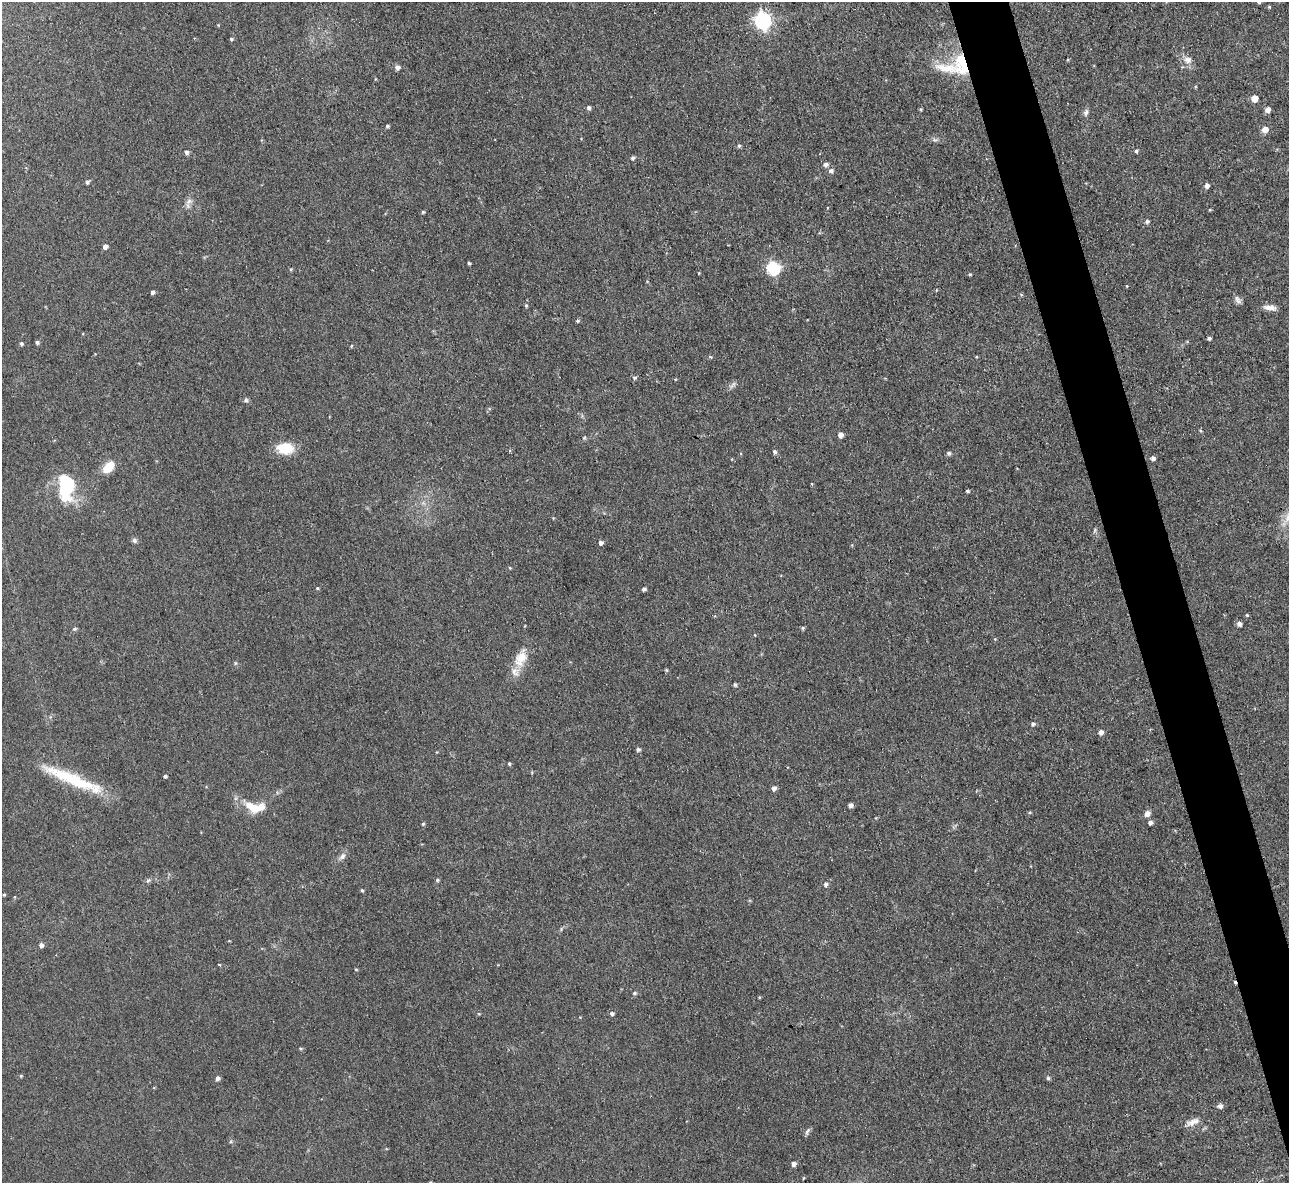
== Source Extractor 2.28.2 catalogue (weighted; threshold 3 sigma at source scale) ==
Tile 6 of 4 x 4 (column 2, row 2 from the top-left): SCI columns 1287-2573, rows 2503-3683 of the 5146 x 5127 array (HDU 1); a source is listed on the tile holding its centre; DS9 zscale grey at full resolution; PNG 1291 x 1185 px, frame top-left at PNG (2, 2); no overlay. Shown black and unused: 4% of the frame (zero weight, under 3 of 4 exposures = <1% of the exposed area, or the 3 px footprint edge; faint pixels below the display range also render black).
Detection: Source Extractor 2.28.2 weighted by HDU 2 'WHT'; one run over the whole footprint, this tile lists its part. Background 0.0491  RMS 0.0074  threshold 0.0332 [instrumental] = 3 sigma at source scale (4.5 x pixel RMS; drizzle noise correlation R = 1.50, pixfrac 1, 0.05/0.05 arcsec/px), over >= 5 px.
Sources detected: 111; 1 cosmic-ray / hot-pixel residue — not listed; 4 inside a brighter listed object's ellipse — not listed separately; the other 106 listed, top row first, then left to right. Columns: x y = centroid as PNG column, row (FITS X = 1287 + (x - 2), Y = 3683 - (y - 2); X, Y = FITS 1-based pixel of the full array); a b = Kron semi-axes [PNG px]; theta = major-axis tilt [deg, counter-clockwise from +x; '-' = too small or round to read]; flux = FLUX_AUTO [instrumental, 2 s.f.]
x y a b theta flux
1269 7 4 4 - 0.81
763 21 7 7 - 240
231 39 4 3 - 1.1
1188 60 12 10 -8 5
961 65 33 19 -79 30
397 67 6 5 - 3
1255 99 5 5 - 13
589 107 5 5 - 2
921 109 4 3 - 0.88
1268 110 5 5 - 4.4
1086 112 10 6 73 2.3
387 126 4 3 - 1.2
1265 130 5 5 - 7.2
934 140 8 5 -19 1.7
739 146 4 4 - 1.5
1136 151 4 4 - 1.4
186 152 5 4 - 2
632 158 5 4 - 1.5
826 164 7 6 - 2.1
831 171 6 6 - 2.3
87 182 4 4 - 1.6
1207 185 5 5 - 3.1
189 201 11 7 35 3.4
1210 210 5 3 - 0.75
423 212 4 4 - 1
1147 221 7 5 57 1.3
105 246 5 4 - 3.6
469 263 3 3 - 1
773 268 6 6 - 100
699 273 3 3 - 0.57
970 274 5 3 - 0.83
1127 286 3 3 - 0.64
152 292 4 4 - 1.9
1237 300 13 6 -63 2.6
526 306 5 4 - 1
1270 307 16 6 -6 4.7
577 321 5 4 - 1.1
1209 338 4 3 - 1.6
37 342 4 4 - 1.6
21 343 4 4 - 1.4
351 346 5 3 - 0.66
710 357 5 3 - 0.91
635 377 5 5 - 1.6
733 385 13 5 50 2.1
246 400 7 5 87 1.4
1201 431 5 3 - 0.89
840 435 5 4 - 4.7
584 438 5 4 - 0.96
285 448 14 10 -5 22
774 452 5 5 - 1.8
949 453 5 5 - 1.7
1153 458 5 4 - 2.6
108 467 15 9 48 13
66 487 28 15 89 47
967 491 4 3 - 1.2
1288 517 20 8 68 7.9
1094 530 6 4 70 1
134 540 8 6 -47 1.8
601 543 5 4 - 2.5
510 568 4 3 - 0.6
317 588 5 4 - 0.81
644 589 4 4 - 2.1
1247 615 4 4 - 0.84
1239 624 5 5 - 2.9
803 628 5 4 - 1.2
75 629 6 5 - 1.2
755 635 4 3 - 0.54
521 659 22 15 58 14
235 663 6 4 90 0.96
666 670 4 4 - 0.82
735 684 4 4 - 1.3
1033 724 5 5 - 1.8
1101 732 5 5 - 3.4
638 749 4 4 - 1.7
509 764 4 3 - 1.2
165 776 4 3 - 1.6
71 779 77 13 -23 43
774 788 5 5 - 3.2
850 805 4 4 - 2.8
255 808 12 10 0 10
1029 812 4 4 - 0.85
1147 814 7 6 - 3.8
1150 823 5 4 - 2.4
423 824 4 4 - 1.1
342 856 11 6 50 3.1
148 880 6 5 - 1.4
437 880 5 4 - 1.2
826 884 5 5 - 2.3
362 890 5 4 - 1
4 895 4 3 - 0.89
41 945 5 5 - 2.4
219 964 4 3 - 0.54
356 969 5 3 - 0.73
634 993 6 4 2 1.2
759 997 4 3 - 0.67
612 1013 5 4 - 1.9
300 1048 5 3 - 0.79
21 1076 4 4 - 0.88
217 1078 5 5 - 2.5
1048 1078 5 5 - 1.3
1220 1106 6 5 - 2.8
1193 1122 18 8 22 5.7
807 1131 11 4 59 1.7
231 1142 5 3 - 0.94
793 1164 5 5 - 3.1
803 1178 5 3 - 0.64
Overlapping masked pixels (flux is a lower limit): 1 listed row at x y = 961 65
Isophote crosses this tile's border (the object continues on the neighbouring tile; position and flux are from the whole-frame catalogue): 1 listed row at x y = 1288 517